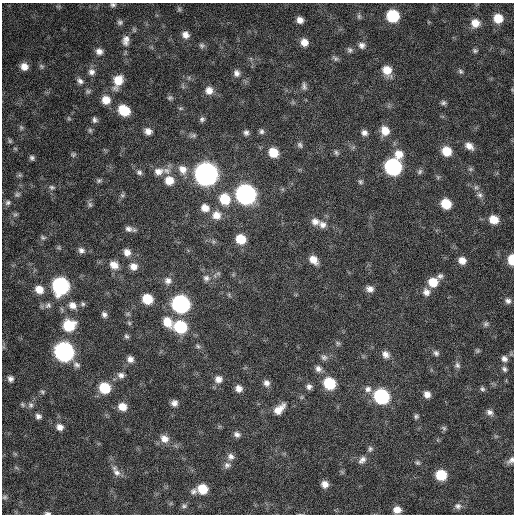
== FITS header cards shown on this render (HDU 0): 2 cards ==
NAXIS1  =                  512 / Axis length
NAXIS2  =                  512 / Axis length

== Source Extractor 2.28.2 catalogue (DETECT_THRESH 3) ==
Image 512 x 512 px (HDU 0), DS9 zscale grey, 1 PNG px = 1 image px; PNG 516 x 516 px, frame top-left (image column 1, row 512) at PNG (2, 3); no overlay
Background 343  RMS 19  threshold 58.1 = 3 sigma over >= 5 px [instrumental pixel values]
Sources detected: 170; all 170 listed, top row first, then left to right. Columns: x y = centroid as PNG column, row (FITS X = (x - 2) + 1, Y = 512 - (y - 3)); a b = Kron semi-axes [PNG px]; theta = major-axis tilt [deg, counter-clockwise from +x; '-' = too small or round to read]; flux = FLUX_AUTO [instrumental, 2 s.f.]
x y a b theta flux
113 5 7 6 - 3100
179 9 6 6 - 2000
359 16 8 6 -75 2900
393 16 9 8 - 70000
498 18 8 8 - 21000
300 20 7 6 - 8100
120 22 8 7 - 3300
475 23 9 8 - 13000
185 35 8 7 - 7900
126 40 15 9 85 9900
304 42 9 8 - 11000
201 45 7 6 - 3200
362 45 9 8 - 6100
350 50 8 7 - 3600
99 51 8 8 - 7000
475 51 6 5 - 2400
335 58 9 6 -35 3100
24 66 8 7 - 11000
41 66 8 6 -47 2600
387 70 11 9 -57 19000
460 71 7 6 - 2600
91 72 9 8 - 6300
236 73 9 8 - 6000
80 81 9 7 -44 4800
118 81 14 9 68 23000
304 86 11 6 -82 4300
209 90 10 9 - 11000
88 91 6 6 - 2700
170 98 8 6 2 2800
106 100 9 9 - 15000
443 103 7 6 - 3100
180 108 7 3 0 1800
124 110 10 8 -37 38000
69 119 6 4 -19 1700
202 119 7 6 - 3400
95 120 7 6 - 3500
21 127 7 5 -69 2600
90 130 6 5 - 2300
148 131 8 7 - 8200
261 131 7 6 - 3500
385 131 11 9 -68 16000
246 133 7 6 - 4000
364 133 8 7 - 5400
193 135 9 6 0 3500
10 141 7 5 -64 2400
300 145 9 6 -59 3500
469 146 11 7 -37 9000
447 151 9 8 - 24000
273 152 9 8 - 24000
336 152 7 5 -58 2700
73 154 7 6 - 2500
399 154 11 10 - 15000
32 158 6 5 - 3200
393 167 10 9 - 240000
183 169 14 11 -58 14000
470 169 6 5 - 2500
159 171 14 10 11 12000
166 171 11 9 -30 8900
139 172 8 7 - 4000
420 172 8 6 52 3100
206 174 11 10 - 910000
20 175 6 5 - 2400
99 180 7 6 - 2400
169 180 10 10 - 18000
360 182 7 6 - 2600
52 187 8 6 -7 3600
476 187 7 6 - 3400
17 194 8 6 28 3300
246 194 10 10 - 510000
122 195 7 6 - 2600
480 195 9 7 -62 4800
225 199 11 10 - 37000
8 203 8 6 31 3800
446 204 8 7 - 31000
90 205 8 6 -74 3200
205 208 10 9 - 12000
15 214 8 4 8 2500
216 215 11 10 - 14000
494 220 8 7 - 20000
315 222 12 10 -13 9400
322 225 9 8 - 7600
128 229 10 7 -17 5500
43 238 8 6 -11 2900
241 239 9 8 - 29000
59 247 6 5 - 2000
81 250 8 7 - 5000
127 252 9 8 - 8600
313 260 11 8 -44 13000
462 260 8 7 - 10000
511 260 8 5 -88 23000
114 265 11 9 -34 12000
133 266 9 8 - 9900
218 273 6 5 - 2500
440 276 9 7 26 4100
206 278 9 8 - 5900
168 281 10 9 - 7300
433 282 9 9 - 23000
61 286 10 10 - 240000
39 289 10 8 -35 15000
370 289 9 7 -21 7300
426 292 10 9 - 7800
229 295 6 4 -73 1800
147 299 8 8 - 32000
508 301 8 7 - 4600
83 304 6 6 - 2600
181 304 10 9 - 330000
48 305 10 8 45 5200
72 305 11 9 -32 10000
104 314 7 6 - 4500
167 322 12 9 -58 20000
129 323 6 5 - 2000
486 324 7 7 - 3100
69 325 11 10 - 44000
180 327 10 9 - 76000
126 336 7 6 - 2800
338 343 7 6 - 2600
198 346 7 5 -45 2500
477 351 7 5 0 2100
64 352 10 10 - 430000
436 353 8 7 - 4000
385 354 10 8 -46 7800
324 357 9 7 -15 4400
130 359 8 8 - 6800
504 359 9 8 - 5800
77 365 11 8 -27 5300
457 365 9 7 -63 4300
318 369 9 8 - 6200
504 369 8 6 -48 3700
121 375 9 8 - 6200
10 379 6 6 - 4900
218 379 10 9 - 8400
266 383 8 8 - 6300
329 383 10 9 - 54000
309 387 7 6 - 4600
105 388 10 9 - 42000
239 388 8 7 - 7900
368 389 10 9 - 7100
482 389 7 6 - 3000
42 392 6 6 - 2400
427 394 7 7 - 8100
381 396 10 9 - 160000
302 397 6 4 71 1700
174 403 7 7 - 6400
22 405 7 5 -56 2200
31 405 8 7 - 4400
122 407 9 8 - 15000
279 409 15 8 44 15000
490 412 9 7 -34 5800
38 416 7 7 - 4600
416 416 6 6 - 2800
60 427 9 7 -26 7700
444 428 8 6 -36 2500
237 434 9 7 -23 5000
164 439 11 9 -36 11000
370 449 8 6 63 3400
231 457 10 9 - 6500
362 460 12 7 46 6400
511 460 11 6 44 5400
418 463 7 6 - 2600
227 465 9 8 - 5400
117 472 12 9 -48 8300
441 475 8 8 - 40000
325 484 7 6 - 8700
202 489 9 8 - 27000
194 491 9 7 3 4700
5 497 7 5 15 2600
184 506 8 6 15 3200
458 506 10 8 -17 5600
397 510 8 7 - 11000
47 513 8 4 -5 2700
At the frame edge (FLAGS 8, measured only in part): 4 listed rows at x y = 113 5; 511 260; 511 460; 47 513